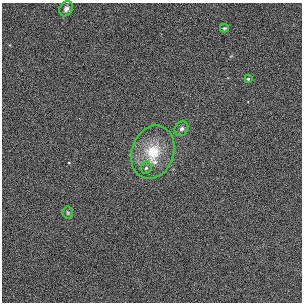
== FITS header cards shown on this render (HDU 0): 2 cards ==
NAXIS1  =                  300
NAXIS2  =                  300

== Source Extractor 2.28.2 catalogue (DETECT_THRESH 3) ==
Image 300 x 300 px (HDU 0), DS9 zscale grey, 1 PNG px = 1 image px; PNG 304 x 304 px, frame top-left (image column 1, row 300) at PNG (2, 3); each listed source drawn as its Kron ellipse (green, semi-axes under 4 px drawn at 4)
Background 0.00155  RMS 0.031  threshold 0.0941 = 3 sigma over >= 5 px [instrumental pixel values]
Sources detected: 7; all 7 listed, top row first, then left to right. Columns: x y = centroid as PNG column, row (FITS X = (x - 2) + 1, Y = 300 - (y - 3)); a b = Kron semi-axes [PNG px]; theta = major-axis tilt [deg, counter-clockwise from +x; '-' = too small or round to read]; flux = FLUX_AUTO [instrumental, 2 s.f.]
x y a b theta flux
66 9 8 6 58 7.9
224 28 4 3 - 2.4
248 79 3 3 - 2.7
182 129 8 6 59 7.3
153 152 27 21 70 81
146 168 6 5 - 4.9
68 213 6 5 - 2.8